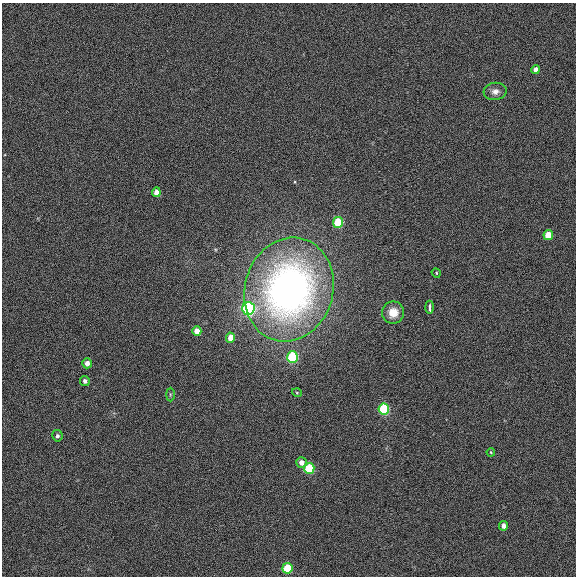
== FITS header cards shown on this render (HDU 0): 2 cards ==
NAXIS1  =                  574
NAXIS2  =                  574

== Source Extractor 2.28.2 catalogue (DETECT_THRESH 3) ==
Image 574 x 574 px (HDU 0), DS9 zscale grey, 1 PNG px = 1 image px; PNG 578 x 578 px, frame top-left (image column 1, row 574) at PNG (2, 3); each listed source drawn as its Kron ellipse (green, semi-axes under 4 px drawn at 4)
Background 0.00329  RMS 0.18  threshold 0.53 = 3 sigma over >= 5 px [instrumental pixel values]
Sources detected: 24; all 24 listed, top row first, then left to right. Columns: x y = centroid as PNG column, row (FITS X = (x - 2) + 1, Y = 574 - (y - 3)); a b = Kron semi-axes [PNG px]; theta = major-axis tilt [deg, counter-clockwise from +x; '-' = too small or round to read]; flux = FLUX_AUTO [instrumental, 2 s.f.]
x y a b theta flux
536 69 4 4 - 70
495 91 11 8 8 65
156 192 4 4 - 110
338 222 5 5 - 490
548 235 5 5 - 260
436 273 5 4 - 14
289 290 52 44 74 5600
429 307 6 3 -89 58
248 308 6 6 - 1700
393 313 11 11 - 180
197 331 4 4 - 130
230 338 5 4 - 140
292 357 5 5 - 820
87 363 5 4 - 81
85 381 5 4 - 41
297 393 5 3 - 11
170 394 7 3 -90 14
384 409 5 5 - 910
57 436 6 5 - 35
491 452 4 3 - 11
301 463 5 5 - 85
309 468 5 5 - 580
503 526 5 4 - 66
287 568 5 5 - 500